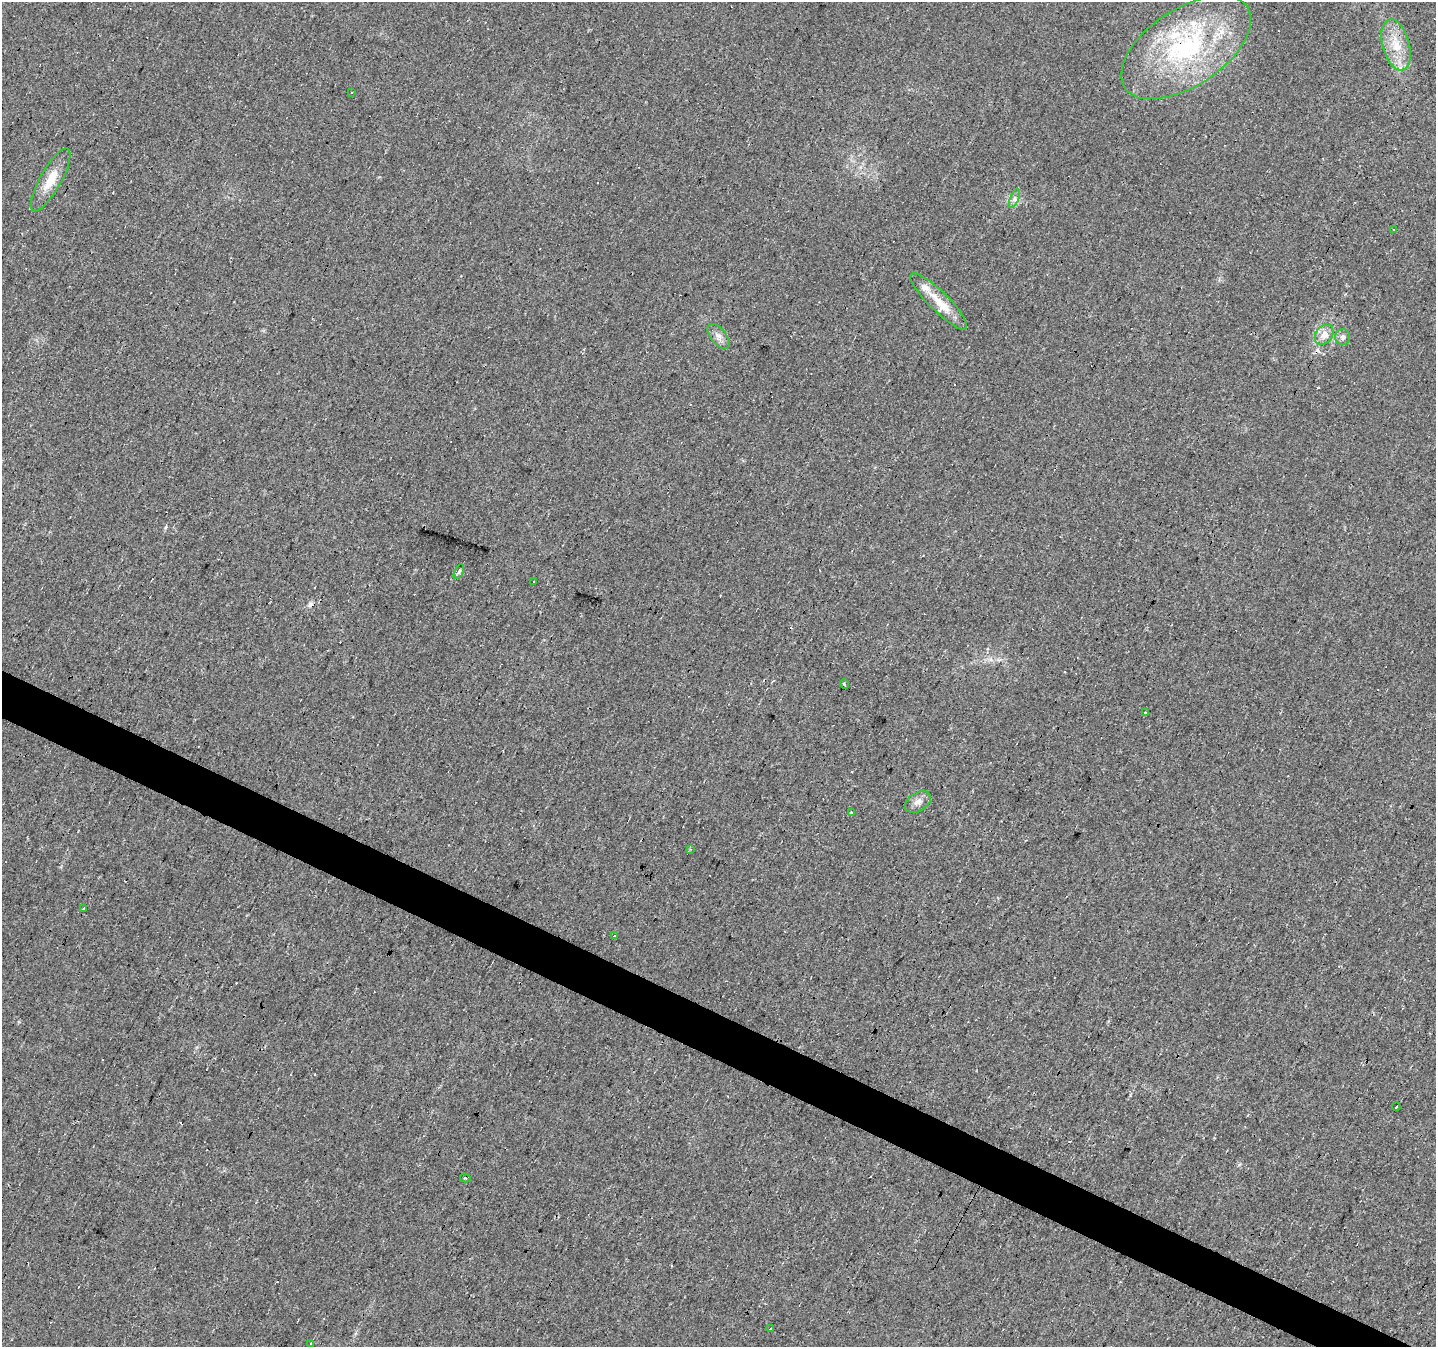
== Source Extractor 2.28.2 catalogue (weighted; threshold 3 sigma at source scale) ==
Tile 6 of 4 x 4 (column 2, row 2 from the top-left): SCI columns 1439-2872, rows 2955-4299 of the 5741 x 5842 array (HDU 1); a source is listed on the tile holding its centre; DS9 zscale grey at full resolution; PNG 1438 x 1349 px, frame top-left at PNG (2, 2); each listed source drawn as its Kron ellipse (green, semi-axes under 4 px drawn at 4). Shown black and unused: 3% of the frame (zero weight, under 2 of 3 exposures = <1% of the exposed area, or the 3 px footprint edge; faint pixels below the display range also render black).
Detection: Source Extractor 2.28.2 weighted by HDU 2 'WHT'; one run over the whole footprint, this tile lists its part. Background 0.0257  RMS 0.0058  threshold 0.0261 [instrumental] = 3 sigma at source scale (4.5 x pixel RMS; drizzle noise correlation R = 1.50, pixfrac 1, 0.0396/0.0396 arcsec/px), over >= 5 px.
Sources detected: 43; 16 cosmic-ray / hot-pixel residue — neither listed nor drawn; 4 inside a brighter listed object's ellipse — not listed separately; the other 23 listed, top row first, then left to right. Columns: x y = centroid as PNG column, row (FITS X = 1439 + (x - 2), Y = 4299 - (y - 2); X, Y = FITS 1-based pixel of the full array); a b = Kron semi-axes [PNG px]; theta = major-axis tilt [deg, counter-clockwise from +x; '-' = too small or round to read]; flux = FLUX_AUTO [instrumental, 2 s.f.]
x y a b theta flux
1396 45 26 13 -75 14
1186 47 73 38 34 94
351 93 3 3 - 1
51 180 35 10 61 12
1014 198 10 3 69 1.3
1394 229 3 3 - 2.5
939 301 39 9 -45 13
1324 335 11 8 54 4.7
718 336 15 7 -50 3.5
1343 337 8 7 - 2
459 571 8 4 64 1
533 581 3 2 - 0.49
844 684 5 3 - 0.54
1146 712 3 3 - 2.1
918 802 14 9 31 3.7
852 812 4 3 - 4.3
690 849 4 2 - 0.66
84 908 4 3 - 4.7
615 936 3 3 - 1.5
1396 1107 4 3 - 3.8
465 1178 5 3 - 0.8
770 1329 3 2 - 0.54
311 1343 4 2 - 0.42
Overlapping masked pixels (flux is a lower limit): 1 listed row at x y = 1186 47
Unlisted compact peaks at least as high as the median listed source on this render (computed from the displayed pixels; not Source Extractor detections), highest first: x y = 1239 1165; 165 527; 1130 1095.